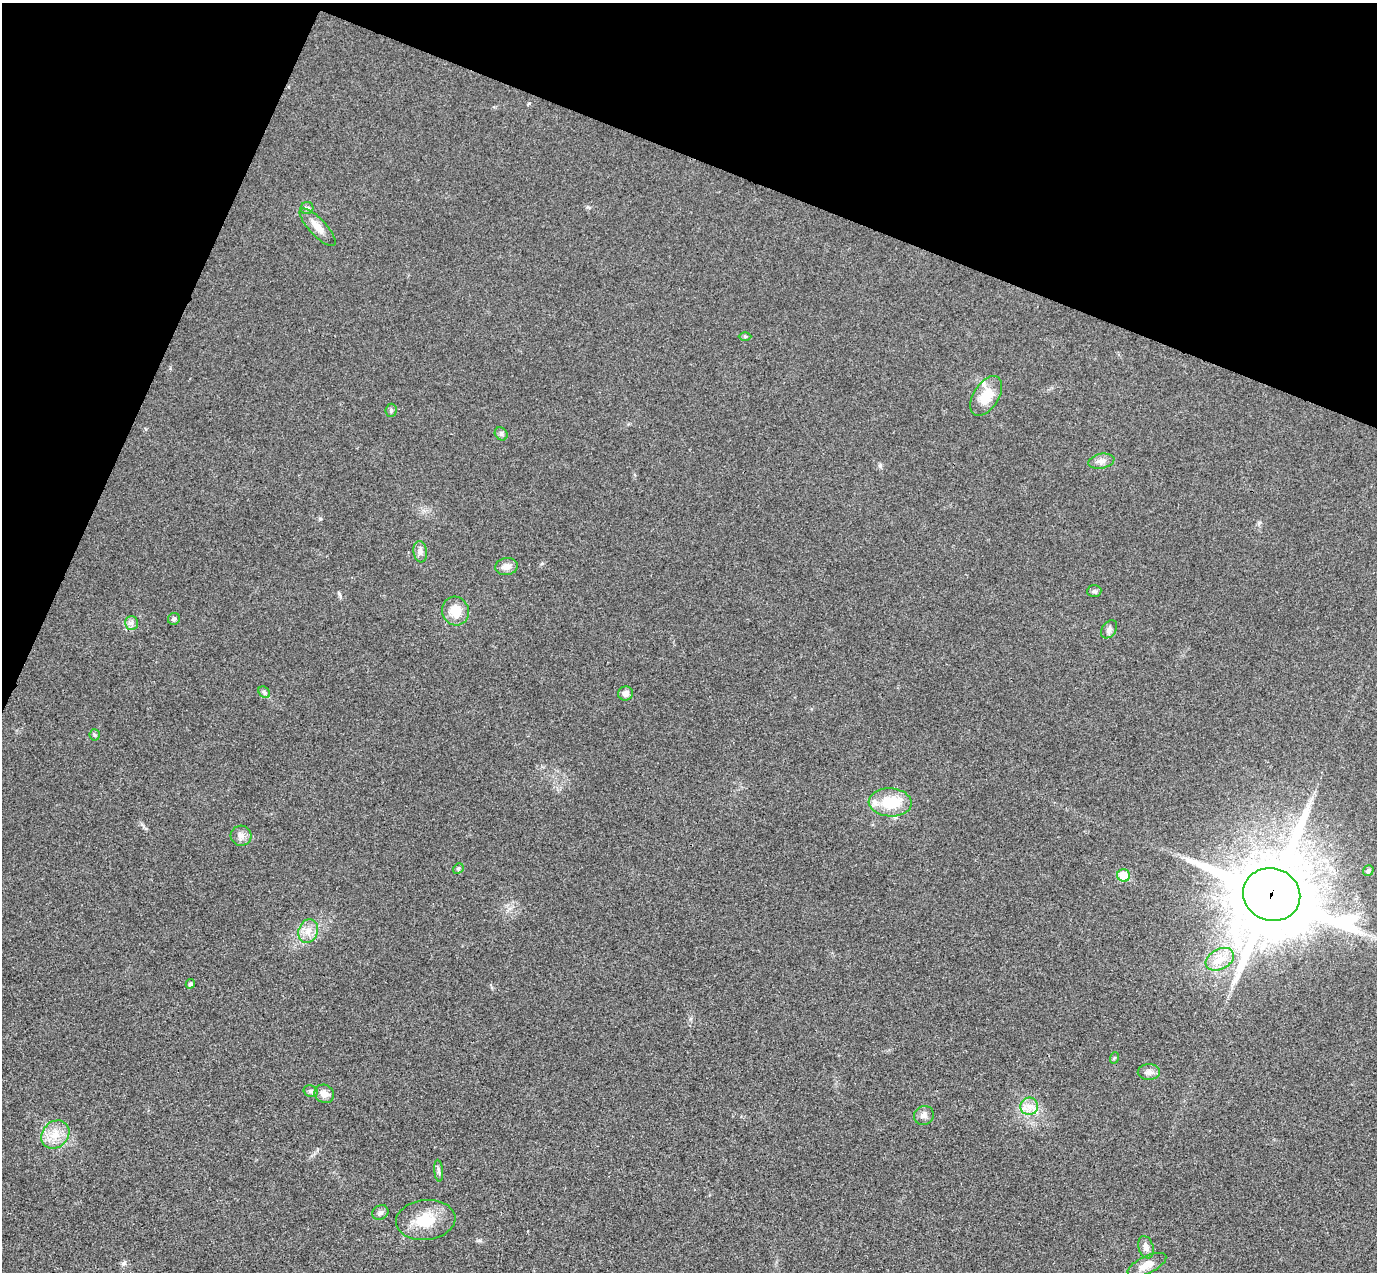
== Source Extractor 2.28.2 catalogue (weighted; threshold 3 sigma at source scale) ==
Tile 2 of 4 x 4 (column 2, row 1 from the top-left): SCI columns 1406-2780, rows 4137-5406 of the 5557 x 5599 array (HDU 1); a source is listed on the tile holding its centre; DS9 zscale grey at full resolution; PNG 1379 x 1274 px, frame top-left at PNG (2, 3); each listed source drawn as its Kron ellipse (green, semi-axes under 4 px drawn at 4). Shown black and unused: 20% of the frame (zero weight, under 3 of 4 exposures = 6% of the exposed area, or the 3 px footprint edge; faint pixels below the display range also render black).
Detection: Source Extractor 2.28.2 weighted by HDU 2 'WHT'; one run over the whole footprint, this tile lists its part. Background 0.0192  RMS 0.0061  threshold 0.0275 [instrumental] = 3 sigma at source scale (4.5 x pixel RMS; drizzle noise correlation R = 1.50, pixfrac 1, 0.05/0.05 arcsec/px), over >= 5 px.
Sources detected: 40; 2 inside a brighter listed object's ellipse — not listed separately; the other 38 listed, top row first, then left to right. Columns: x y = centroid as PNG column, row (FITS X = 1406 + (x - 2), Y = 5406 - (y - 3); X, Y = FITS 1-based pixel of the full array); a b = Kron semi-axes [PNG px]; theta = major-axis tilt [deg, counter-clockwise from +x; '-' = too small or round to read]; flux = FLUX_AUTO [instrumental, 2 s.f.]
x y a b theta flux
307 208 6 6 - 1.4
318 227 24 8 -46 6.5
745 336 6 4 0 0.82
986 396 22 12 58 13
391 410 6 5 - 1.2
501 434 7 6 - 1.3
1101 461 13 7 11 3.2
420 552 11 6 -82 2.4
507 566 11 8 9 4.2
1094 591 7 6 - 1.4
455 611 14 13 - 9.7
174 619 6 5 - 1.3
131 623 7 6 - 2
1109 629 10 7 54 2.1
264 692 6 5 - 1.3
626 693 7 7 - 3.1
95 735 5 5 - 0.97
890 802 21 14 -3 19
241 836 10 10 - 3.5
458 869 6 4 48 0.85
1368 870 5 5 - 1.7
1124 875 6 6 - 14
1272 894 29 26 -20 7500
308 931 12 9 71 5.3
1220 959 15 10 28 8.2
190 984 5 4 - 1.1
1114 1058 6 3 71 0.65
1149 1072 11 8 1 3.1
311 1091 7 5 -21 1.4
324 1094 10 9 - 4.3
1029 1106 9 8 - 4.2
924 1115 10 9 - 2.7
55 1134 15 13 47 9.3
439 1171 11 4 -85 1.6
380 1212 8 7 - 1.9
426 1220 30 20 6 18
1146 1247 11 7 -72 3.6
1147 1265 21 8 25 6.9
Overlapping masked pixels (flux is a lower limit): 1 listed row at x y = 1272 894
Unlisted compact peaks at least as high as the median listed source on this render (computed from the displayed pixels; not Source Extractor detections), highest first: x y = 124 1263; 880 466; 480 1240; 320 519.